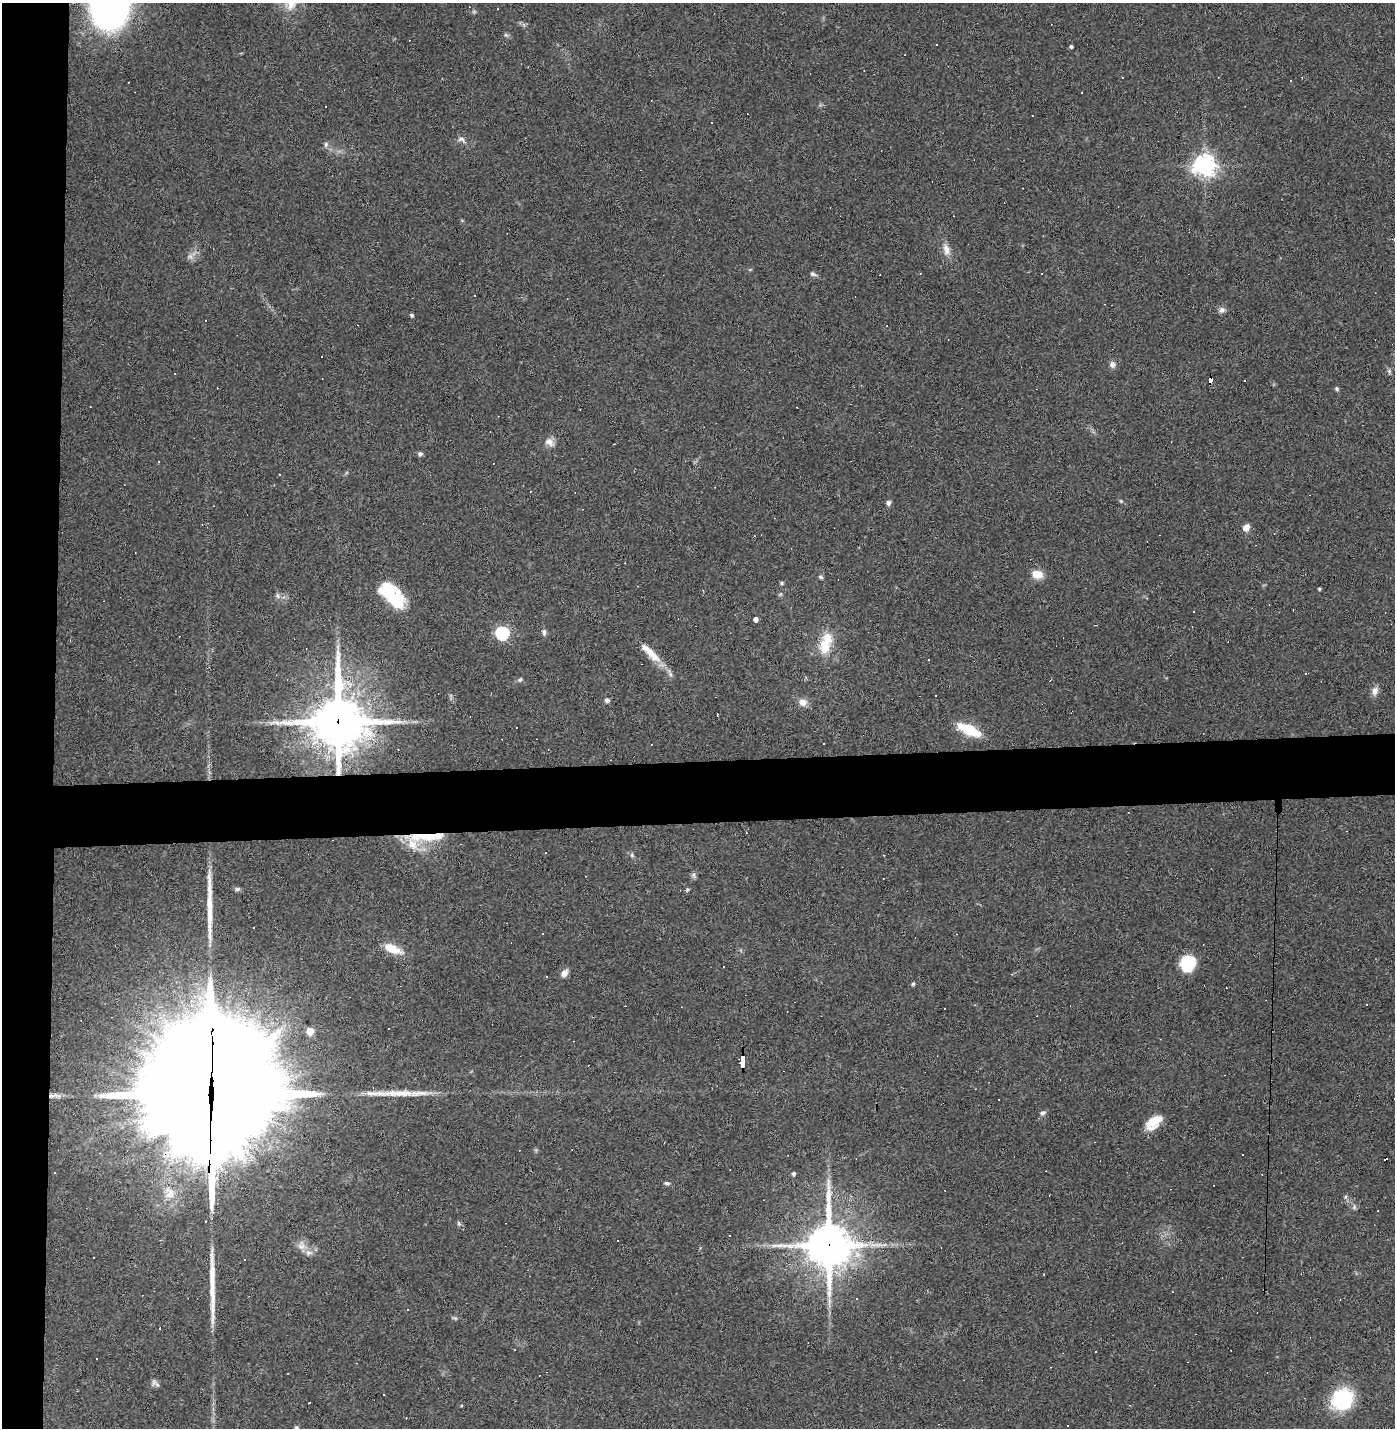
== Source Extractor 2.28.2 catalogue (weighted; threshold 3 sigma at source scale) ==
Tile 4 of 3 x 3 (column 1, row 2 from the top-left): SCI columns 33-1425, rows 1427-2852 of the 4242 x 4278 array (HDU 1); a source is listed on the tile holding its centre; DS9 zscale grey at full resolution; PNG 1397 x 1430 px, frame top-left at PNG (2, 3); no overlay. Shown black and unused: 8% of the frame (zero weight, under 3 of 4 exposures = <1% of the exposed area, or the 3 px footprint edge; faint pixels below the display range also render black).
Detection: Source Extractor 2.28.2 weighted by HDU 2 'WHT'; one run over the whole footprint, this tile lists its part. Background 0.0416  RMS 0.005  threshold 0.0224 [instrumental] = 3 sigma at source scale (4.5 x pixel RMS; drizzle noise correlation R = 1.50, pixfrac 1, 0.05/0.05 arcsec/px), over >= 5 px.
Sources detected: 147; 2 too faint to see at this stretch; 1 inside a brighter object's white glare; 61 cosmic-ray / hot-pixel residue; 3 long thin detections or spike segments (spike, bleed or trail) — not listed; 4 inside a brighter listed object's ellipse — not listed separately; the other 76 listed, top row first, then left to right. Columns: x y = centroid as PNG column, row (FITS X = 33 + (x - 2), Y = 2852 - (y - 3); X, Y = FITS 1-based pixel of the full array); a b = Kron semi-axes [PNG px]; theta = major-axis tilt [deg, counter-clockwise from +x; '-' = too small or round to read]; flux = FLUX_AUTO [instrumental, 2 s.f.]
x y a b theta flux
506 35 6 5 - 0.84
936 45 3 2 - 0.37
1071 47 4 3 - 0.96
1291 81 3 2 - 0.47
1082 92 3 3 - 1.8
1033 115 2 2 - 0.44
712 122 3 2 - 0.45
462 139 11 7 -28 2.1
326 144 8 5 90 1.2
1204 165 7 7 - 360
946 249 15 8 -77 4
813 274 8 5 -18 1.3
1221 310 8 7 - 1.9
411 315 4 3 - 1
1112 364 8 7 - 2.1
1389 371 7 5 -79 0.95
175 374 3 2 - 0.33
1210 380 6 3 87 63
1337 388 5 5 - 0.79
549 442 13 9 -34 3.2
614 444 2 2 - 0.34
420 454 6 5 - 1.1
158 462 3 3 - 2.3
1121 501 5 4 - 0.62
888 503 8 5 78 1.4
1246 527 7 6 - 3.8
1037 574 14 10 -14 5.6
821 577 6 4 -18 0.85
782 583 5 4 - 0.66
1319 589 3 3 - 0.7
277 596 7 6 - 1.3
394 599 23 16 -38 22
756 619 4 4 - 2.4
544 632 9 6 -89 1.5
502 633 6 6 - 74
825 647 18 12 -88 11
650 652 37 9 -43 9.2
520 680 7 5 48 0.88
1375 691 12 8 77 2.7
354 694 6 6 - 2.1
607 700 6 5 - 1.4
803 702 9 8 - 3.9
338 722 18 16 90 2500
516 728 2 2 - 0.49
969 730 20 8 -25 21
424 836 49 9 -1 17
632 855 6 4 -72 0.82
694 875 9 5 -61 1.1
687 890 6 4 66 0.71
392 949 23 10 -22 8.2
1187 963 16 14 70 18
564 973 9 6 52 3.3
913 984 5 4 - 0.7
1367 1005 3 2 - 0.52
310 1031 5 5 - 12
742 1062 12 3 89 97
52 1095 16 4 8 2.4
211 1095 82 40 88 23000
1043 1113 8 6 27 1.4
1153 1123 21 12 41 8.7
794 1174 4 4 - 1.3
667 1183 7 5 -16 1.1
170 1193 16 12 -70 6.5
1354 1207 6 5 - 0.96
459 1223 7 5 -87 0.89
617 1240 2 2 - 0.52
301 1245 13 10 -82 3.5
829 1245 16 14 90 1600
1044 1274 3 2 - 0.3
96 1359 3 2 - 0.45
154 1382 10 6 73 1.6
383 1395 3 2 - 0.49
1343 1400 20 18 49 41
309 1403 3 3 - 1
406 1418 2 2 - 0.28
297 1428 6 4 -31 0.83
Overlapping masked pixels (flux is a lower limit): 7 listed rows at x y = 1210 380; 338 722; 424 836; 742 1062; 52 1095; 211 1095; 829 1245
Isophote crosses this tile's border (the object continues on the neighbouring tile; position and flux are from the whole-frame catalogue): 1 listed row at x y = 297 1428